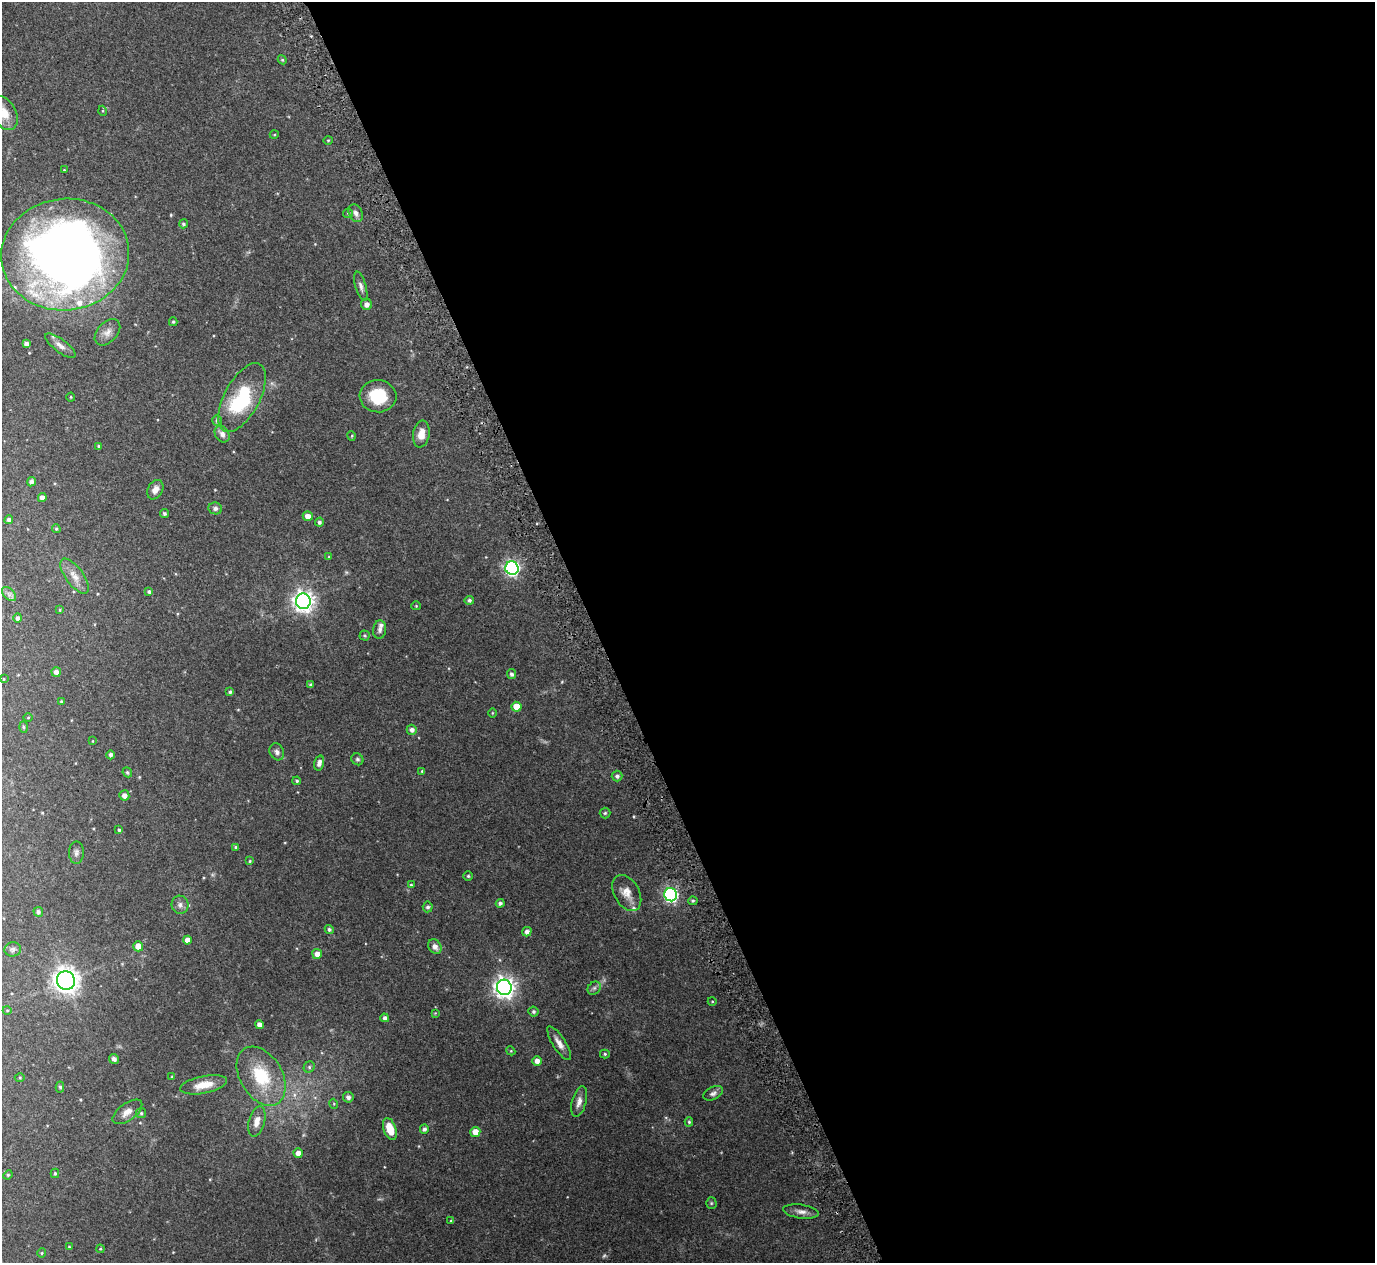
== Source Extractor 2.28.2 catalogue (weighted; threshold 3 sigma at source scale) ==
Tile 8 of 4 x 4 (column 4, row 2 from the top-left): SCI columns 4169-5541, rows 2710-3970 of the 5575 x 5551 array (HDU 1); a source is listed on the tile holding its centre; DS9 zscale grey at full resolution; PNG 1377 x 1265 px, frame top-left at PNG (2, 2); each listed source drawn as its Kron ellipse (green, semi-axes under 4 px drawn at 4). Shown black and unused: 57% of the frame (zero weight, under 3 of 5 exposures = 4% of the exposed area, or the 3 px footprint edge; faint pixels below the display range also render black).
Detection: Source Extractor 2.28.2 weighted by HDU 2 'WHT'; one run over the whole footprint, this tile lists its part. Background 0.0876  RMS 0.0034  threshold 0.0154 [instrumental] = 3 sigma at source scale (4.5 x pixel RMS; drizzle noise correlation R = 1.50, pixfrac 1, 0.05/0.05 arcsec/px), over >= 5 px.
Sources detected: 133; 1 too faint to see at this stretch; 1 inside a brighter object's white glare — neither listed nor drawn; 4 inside a brighter listed object's ellipse — not listed separately; the other 127 listed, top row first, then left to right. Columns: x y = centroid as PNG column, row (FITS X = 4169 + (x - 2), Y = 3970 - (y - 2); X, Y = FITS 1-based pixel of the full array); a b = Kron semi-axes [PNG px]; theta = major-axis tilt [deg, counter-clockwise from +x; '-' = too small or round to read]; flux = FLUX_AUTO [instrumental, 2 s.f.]
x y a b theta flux
282 60 4 4 - 0.35
103 111 5 3 - 0.3
4 113 18 12 -59 4.4
274 135 5 3 - 0.3
328 140 4 4 - 0.35
64 170 3 3 - 0.22
348 213 5 5 - 0.4
356 213 9 6 -61 1.3
183 224 4 4 - 0.5
65 254 64 56 7 280
361 286 15 5 -75 1.3
367 304 5 5 - 1.7
173 322 4 4 - 0.44
107 332 15 10 47 2.3
26 344 4 4 - 1.3
60 346 18 6 -36 1.8
378 396 18 16 -5 11
71 397 4 4 - 0.33
242 398 38 17 62 26
217 420 5 5 - 0.73
222 434 9 6 -59 1.5
421 434 13 8 80 3.3
352 436 5 3 - 0.3
99 446 4 4 - 0.47
31 482 5 4 - 1.1
155 490 10 7 61 2.1
42 497 4 4 - 1.6
215 508 7 6 - 1
164 514 4 4 - 0.63
308 516 5 4 - 2.4
9 520 4 4 - 1
319 522 4 4 - 0.74
56 529 4 3 - 0.37
329 557 4 4 - 0.38
512 568 7 6 - 76
74 576 21 8 -53 3
149 592 4 4 - 0.74
9 594 8 5 -45 1
469 600 5 4 - 0.71
303 601 7 7 - 200
416 606 4 4 - 0.33
60 610 4 3 - 0.31
18 618 5 4 - 0.9
380 630 9 6 83 1.3
365 636 5 5 - 0.49
56 672 5 4 - 1.5
512 674 5 4 - 0.83
4 679 4 3 - 0.25
311 685 4 3 - 0.72
230 692 4 4 - 0.56
61 701 4 3 - 0.32
516 707 5 5 - 4.4
492 713 5 3 - 0.3
28 717 4 3 - 0.28
23 727 6 4 -88 0.36
412 730 5 5 - 1.2
93 741 4 2 - 0.2
277 752 9 7 -64 1.1
111 755 4 4 - 0.92
357 759 6 5 - 0.65
319 763 7 4 75 1.5
422 771 3 3 - 0.36
127 772 5 4 - 0.53
617 776 5 5 - 0.92
297 781 4 3 - 0.48
124 795 5 5 - 1.7
605 813 5 5 - 0.44
119 830 4 3 - 0.58
235 847 4 4 - 0.38
76 853 11 7 88 1.2
250 861 4 3 - 0.35
468 876 4 4 - 0.44
411 885 4 4 - 0.41
627 893 19 12 -60 3.8
671 895 6 6 - 66
693 901 4 4 - 0.53
500 903 4 4 - 0.88
180 905 9 8 - 1.4
428 907 5 5 - 0.71
38 912 5 4 - 0.9
329 929 4 4 - 0.78
527 932 5 4 - 1.4
187 940 4 4 - 2.3
138 946 5 5 - 3
435 946 8 6 -56 1.9
13 949 8 7 - 0.99
317 954 5 5 - 2
66 980 9 9 - 250
504 987 8 7 - 200
594 988 7 6 - 0.79
712 1001 4 3 - 0.26
7 1010 4 3 - 0.27
533 1012 5 5 - 0.71
435 1013 4 4 - 0.25
385 1018 4 4 - 1
260 1025 4 4 - 2
559 1043 19 6 -57 2.5
511 1051 5 3 - 0.3
605 1054 5 4 - 0.51
114 1059 5 4 - 1.3
537 1061 5 4 - 1.9
309 1067 6 5 - 0.58
261 1076 32 21 -59 16
20 1077 5 3 - 0.32
172 1077 3 3 - 0.35
204 1085 24 8 11 4.7
60 1087 5 4 - 0.58
713 1093 10 6 27 1.1
348 1097 5 5 - 1.3
579 1102 16 7 76 2.2
334 1104 5 3 - 0.31
127 1112 17 8 36 2.8
141 1113 5 5 - 0.5
257 1121 16 8 75 2.7
689 1122 4 4 - 0.47
390 1129 11 6 -70 6
424 1129 5 4 - 0.89
475 1132 5 5 - 3.3
298 1153 4 4 - 2.2
55 1173 5 4 - 0.52
8 1175 5 4 - 0.38
711 1203 5 5 - 0.44
801 1211 18 7 -8 1.9
451 1221 3 3 - 0.38
69 1247 4 3 - 0.29
100 1249 4 4 - 0.34
42 1253 4 4 - 0.35
Isophote crosses this tile's border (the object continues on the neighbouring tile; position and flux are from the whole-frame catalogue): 2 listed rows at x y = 4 113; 65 254